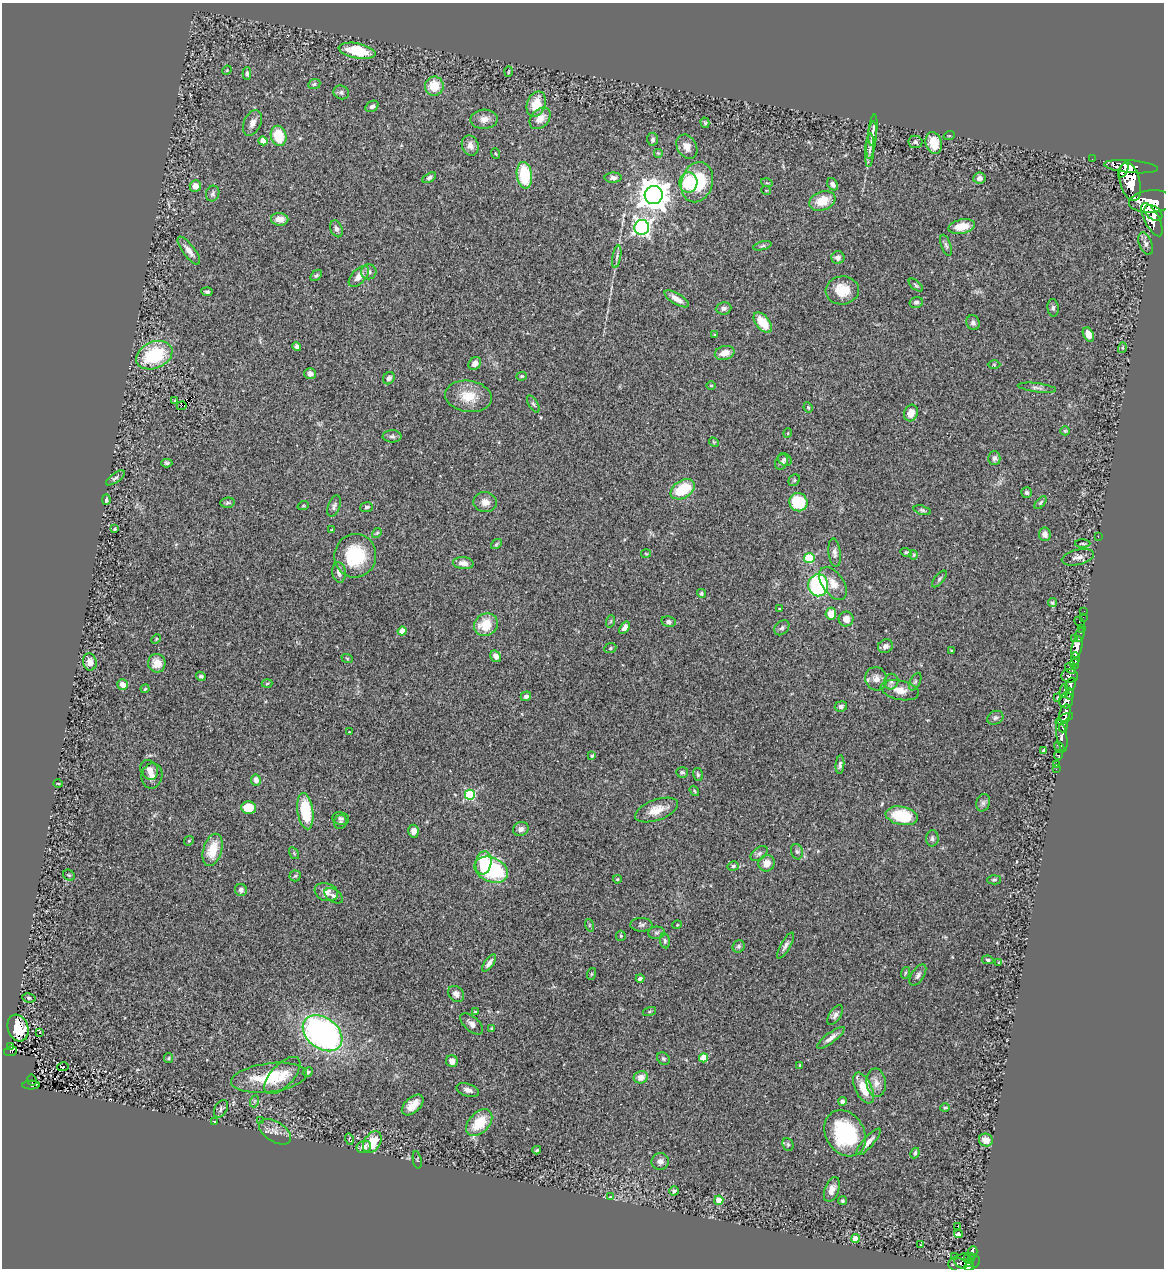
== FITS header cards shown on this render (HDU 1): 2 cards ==
NAXIS1  =                 1162
NAXIS2  =                 1266

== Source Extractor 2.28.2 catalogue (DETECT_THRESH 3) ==
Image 1162 x 1266 px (HDU 1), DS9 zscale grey, 1 PNG px = 1 image px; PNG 1166 x 1270 px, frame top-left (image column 1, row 1266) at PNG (2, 3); each listed source drawn as its Kron ellipse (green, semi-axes under 4 px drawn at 4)
Background 0.455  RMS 0.063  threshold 0.19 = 3 sigma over >= 5 px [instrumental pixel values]
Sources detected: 299; all 299 listed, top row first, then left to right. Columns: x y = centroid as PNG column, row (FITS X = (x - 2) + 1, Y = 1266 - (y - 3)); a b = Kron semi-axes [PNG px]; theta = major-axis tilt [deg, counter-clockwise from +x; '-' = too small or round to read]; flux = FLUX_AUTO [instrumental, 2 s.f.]
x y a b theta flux
357 51 18 7 -11 120
227 70 5 4 - 3.6
508 71 5 2 - 4.9
247 73 6 4 90 7.8
314 84 6 5 - 8.2
434 86 9 9 - 93
341 92 8 6 -25 12
536 104 13 9 70 96
372 106 7 5 31 11
540 118 12 8 48 48
484 119 13 9 3 33
252 123 13 8 67 28
705 123 5 4 - 5.9
873 130 16 3 84 15
279 136 10 7 -75 120
949 136 6 3 19 4.3
652 139 7 5 85 11
871 140 19 4 83 18
263 141 4 4 - 45
915 142 7 6 - 11
934 143 11 8 -76 98
470 146 10 8 -70 29
687 147 13 9 -59 33
870 150 17 4 87 18
658 153 5 5 - 5.7
495 154 5 2 - 3.6
1092 159 3 2 - 4.5
1131 167 27 6 -5 1800
1123 170 8 3 65 650
524 175 13 7 -83 200
429 178 7 4 29 10
613 178 8 5 0 15
979 178 6 6 - 19
688 182 10 9 - 170
697 182 20 15 73 240
1130 182 20 10 -76 2400
767 183 6 3 -17 4.2
833 184 6 5 - 16
195 186 6 5 - 26
766 190 5 3 - 3.4
213 193 8 6 65 11
654 195 9 9 - 6700
822 201 13 9 20 84
1151 202 22 11 4 4000
1153 213 10 6 -34 1500
280 219 8 6 -3 37
1152 220 18 7 -62 2600
962 226 13 7 11 67
642 227 7 7 - 1400
336 229 9 6 -67 13
1146 244 12 6 -67 15
946 245 11 4 -70 11
762 246 9 4 15 7.5
189 251 17 6 -53 32
617 257 11 4 81 12
838 258 6 6 - 17
369 272 7 7 - 15
316 275 6 4 45 7
359 276 13 7 48 33
916 285 8 4 -42 7.8
842 290 16 14 5 97
207 292 6 4 -6 8.6
677 299 14 5 -31 31
916 302 7 5 14 11
723 308 8 6 7 14
1053 308 9 5 -83 9.7
763 322 12 6 -52 96
973 323 7 6 - 13
1088 334 7 5 -64 40
715 335 4 4 - 3.6
297 347 5 4 - 15
1122 348 5 4 - 5.1
725 353 10 7 13 43
154 355 19 13 24 270
475 364 7 5 43 25
994 364 6 4 -1 5.9
310 374 6 5 - 16
521 376 5 4 - 5.1
389 378 6 5 - 15
711 385 4 3 - 3.5
1037 388 19 4 -7 15
468 396 23 15 -8 96
174 401 4 3 - 4.8
533 404 9 4 -60 8.5
182 406 5 2 - 2.9
808 407 5 3 - 4.9
911 413 8 6 71 36
1065 431 5 4 - 5.1
788 433 5 3 - 3.5
392 436 9 6 -1 11
714 442 5 4 - 4.2
994 458 7 6 - 14
785 460 7 6 - 9.9
782 462 8 6 61 12
167 463 5 4 - 6.9
115 478 11 4 36 12
794 480 6 5 - 6.9
683 489 13 8 32 170
1026 493 5 5 - 11
106 500 5 4 - 9.2
485 502 11 10 - 33
798 502 9 9 - 180
227 503 7 5 5 8.3
1041 503 7 4 50 7.7
303 506 6 3 19 4.8
334 506 11 6 70 13
366 507 6 5 - 9.8
922 510 9 4 -16 8.3
115 529 4 3 - 6
332 530 4 3 - 5.5
377 533 5 4 - 5.2
1045 534 7 6 - 27
1098 536 3 2 - 130
496 544 6 4 37 5.1
1083 544 8 3 0 5.7
906 552 6 4 -15 5.6
835 553 14 6 -84 17
646 554 5 3 - 3.8
914 555 5 3 - 4.3
355 556 22 21 - 220
1078 557 16 7 12 25
809 558 5 5 - 230
463 563 10 6 -4 27
339 572 10 7 -83 20
939 579 10 4 51 9
833 583 18 10 -55 48
818 585 11 10 - 460
701 593 5 4 - 6.2
1052 603 5 4 - 7.4
779 609 3 3 - 3.9
1084 611 2 2 - 9.7
831 614 6 5 - 57
1083 617 2 2 - 17
846 619 7 7 - 29
611 621 6 4 71 5.2
668 622 7 5 -12 9.1
1080 622 6 3 -42 34
486 625 12 11 - 110
624 628 7 4 56 21
782 628 8 6 44 12
1081 628 3 2 - 8.3
402 631 4 4 - 57
1080 635 7 3 74 62
156 639 5 3 - 4.5
1075 639 3 2 - 13
885 646 8 6 30 18
1077 647 11 5 78 1100
610 648 6 5 - 5.9
952 651 3 2 - 4.1
496 656 6 5 - 23
347 658 6 3 -20 4.8
1075 658 6 3 -85 610
90 662 8 6 -81 32
157 663 9 8 - 47
1074 664 5 4 - 330
1070 668 6 3 -42 200
201 676 5 4 - 8.4
1069 676 8 7 - 590
876 679 12 10 -66 30
891 682 8 7 - 15
915 682 9 5 63 9.9
123 684 5 5 - 43
267 684 5 3 - 4.4
1071 684 7 5 66 530
145 689 4 3 - 4.6
900 690 19 9 -12 49
1064 691 7 3 78 92
1070 694 6 4 -90 320
526 696 5 4 - 13
1058 697 3 2 - 4
1066 701 8 7 - 730
841 706 6 5 - 13
1065 713 9 5 71 1200
995 718 8 6 25 12
1064 719 9 3 26 500
1063 727 5 4 - 460
349 732 2 2 - 2.4
1062 736 16 5 -81 670
1059 747 6 4 -57 170
1043 750 4 3 - 3.7
1059 755 5 3 - 140
592 756 4 3 - 9.5
840 765 9 4 86 10
1057 765 3 3 - 54
1056 769 3 2 - 8.2
149 770 10 8 -60 25
682 772 6 5 - 8.4
698 775 6 5 - 7.4
152 776 12 10 81 30
256 780 5 5 - 27
58 784 4 3 - 3.4
694 791 5 4 - 5.6
470 795 5 5 - 320
983 803 9 6 75 14
249 807 7 6 - 98
657 810 22 10 19 69
305 811 18 7 -82 190
902 816 16 9 -11 200
341 818 8 6 -9 13
340 822 7 6 - 9.1
521 829 8 6 28 18
413 831 6 5 - 26
932 838 8 6 86 13
189 841 5 4 - 5.1
213 850 17 9 73 96
797 852 8 6 -73 10
294 853 6 4 -56 5.3
759 854 10 6 38 12
483 863 12 8 79 140
767 863 8 8 - 43
733 866 5 4 - 9.2
491 870 17 12 -23 440
69 875 6 5 - 5.9
295 876 5 5 - 6.5
617 879 4 3 - 4.6
994 880 6 4 1 7.7
241 890 6 6 - 14
326 892 12 8 -19 36
334 896 10 6 -34 14
589 925 6 4 -72 5.8
641 925 11 6 -3 12
677 925 5 3 - 3.2
656 933 8 6 1 11
621 936 5 5 - 5.4
665 941 7 5 -80 8.6
786 945 15 5 60 16
739 946 6 5 - 8.5
988 960 6 4 -11 7
489 963 10 4 54 20
998 963 4 2 - 2.7
905 973 6 3 71 5.9
591 974 6 3 71 4.6
918 975 12 6 57 15
640 978 4 3 - 8.9
456 994 9 7 -43 19
29 998 7 4 -9 6
649 1011 7 3 19 4.7
475 1012 4 4 - 5.4
835 1015 11 6 56 15
472 1024 14 7 -42 21
18 1028 13 10 -71 96
492 1029 4 3 - 6
40 1032 3 3 - 35
323 1033 22 15 -38 1300
831 1038 17 5 37 24
11 1047 4 2 - 20
10 1051 6 5 - 150
169 1058 5 4 - 5.5
703 1058 4 4 - 110
663 1059 7 5 -40 7.9
452 1061 6 6 - 25
800 1065 3 3 - 4.2
63 1067 6 3 10 80
308 1072 5 4 - 8.1
282 1075 23 11 47 65
641 1077 7 6 - 33
269 1078 38 14 7 210
32 1080 6 3 -71 28
876 1083 14 10 -84 35
31 1085 9 4 1 89
864 1088 16 8 -64 85
468 1090 12 6 -17 19
255 1101 6 4 70 5.8
842 1101 4 4 - 14
413 1105 13 7 43 44
945 1108 4 4 - 5.3
221 1109 9 6 61 11
260 1120 4 4 - 3.9
215 1121 3 2 - 2.6
479 1123 16 10 46 130
275 1132 18 10 -32 34
845 1133 24 19 -57 370
349 1139 6 3 -75 5.1
986 1140 7 6 - 38
372 1142 12 8 58 100
869 1142 17 5 48 29
788 1144 7 5 -67 7.6
364 1147 7 6 - 23
537 1150 4 3 - 6
915 1153 5 4 - 8.4
417 1160 9 2 -79 3.6
660 1161 8 8 - 19
832 1190 13 7 69 26
674 1191 5 4 - 10
610 1197 3 2 - 3.1
719 1200 5 4 - 120
842 1201 4 4 - 7.3
957 1226 3 2 - 51
959 1234 5 4 - 26
855 1238 4 4 - 58
920 1245 3 2 - 4.6
973 1252 6 4 76 180
955 1256 4 3 - 7.1
968 1259 4 3 - 47
971 1259 4 3 - 170
964 1262 16 9 10 460
969 1262 3 3 - 79
960 1263 7 3 -34 170
969 1267 5 4 - 360
At the frame edge (FLAGS 8, measured only in part): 1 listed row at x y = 969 1267